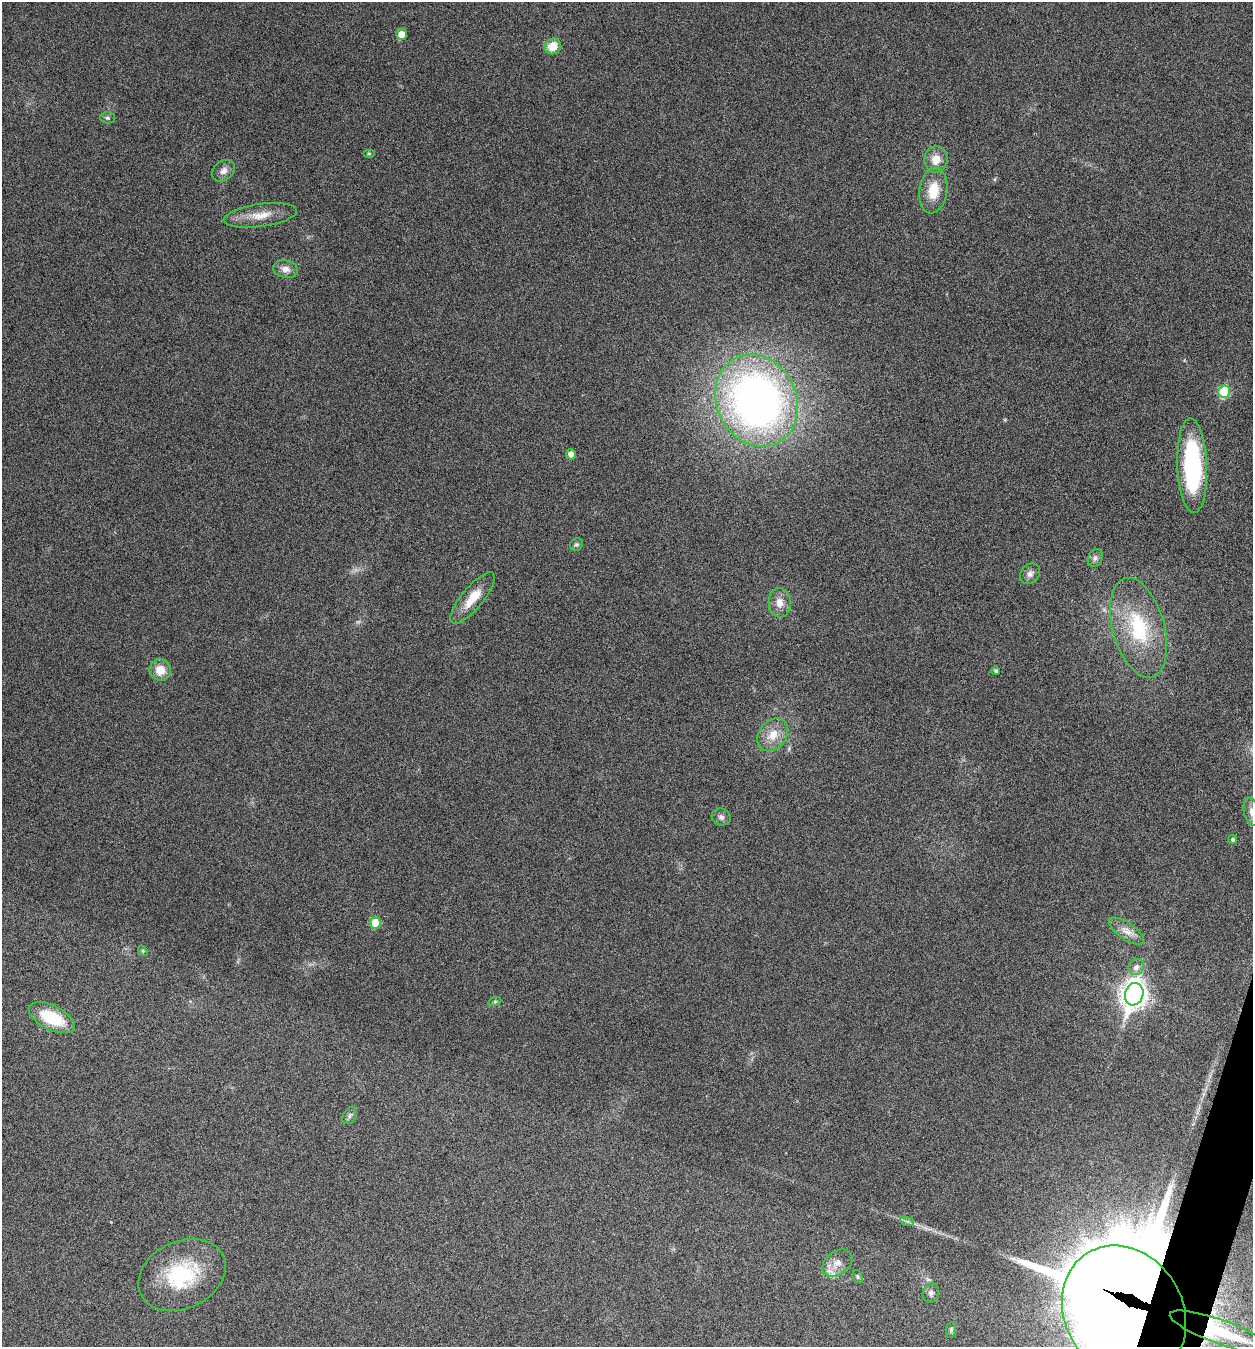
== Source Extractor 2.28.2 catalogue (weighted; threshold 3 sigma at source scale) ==
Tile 6 of 4 x 4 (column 2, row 2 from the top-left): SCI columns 1518-2768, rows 2693-4037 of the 5409 x 5398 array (HDU 1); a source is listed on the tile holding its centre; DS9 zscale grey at full resolution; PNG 1255 x 1349 px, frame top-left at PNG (2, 2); each listed source drawn as its Kron ellipse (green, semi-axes under 4 px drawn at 4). Shown black and unused: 1% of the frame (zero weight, under 5 of 9 exposures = <1% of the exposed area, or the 3 px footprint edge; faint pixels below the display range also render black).
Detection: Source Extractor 2.28.2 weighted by HDU 2 'WHT'; one run over the whole footprint, this tile lists its part. Background 0.136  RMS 0.0052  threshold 0.0214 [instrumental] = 3 sigma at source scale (4.09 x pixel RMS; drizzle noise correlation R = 1.36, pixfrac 0.8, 0.05/0.05 arcsec/px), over >= 5 px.
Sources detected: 43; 1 inside a brighter object's white glare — neither listed nor drawn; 1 inside a brighter listed object's ellipse — not listed separately; the other 41 listed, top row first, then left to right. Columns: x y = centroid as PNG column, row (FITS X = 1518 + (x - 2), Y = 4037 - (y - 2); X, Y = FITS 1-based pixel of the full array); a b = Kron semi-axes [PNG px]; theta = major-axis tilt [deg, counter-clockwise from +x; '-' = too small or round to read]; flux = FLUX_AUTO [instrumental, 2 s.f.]
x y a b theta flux
401 34 5 5 - 4.7
553 46 8 7 - 7.9
108 118 7 5 -2 0.93
369 153 6 4 0 0.51
936 159 13 11 79 6
223 171 12 9 41 2.9
933 190 23 14 82 12
260 215 37 11 8 9
285 269 12 9 -10 3.4
1224 392 6 6 - 23
757 400 47 40 -64 260
571 454 5 5 - 2.7
1192 466 47 15 -88 60
576 545 7 6 - 1
1095 558 9 7 64 1.7
1030 574 11 9 48 2.3
473 598 32 11 50 11
780 603 15 11 -86 4.9
1139 628 51 26 -74 37
160 670 11 10 - 6.9
996 671 4 4 - 1.1
773 735 18 13 50 7.9
1252 812 14 7 -80 3
721 817 10 8 -26 1.8
1233 840 4 4 - 1.1
375 923 6 5 - 12
1126 931 20 8 -34 4.8
143 951 5 4 - 0.6
1136 967 8 7 - 2.6
1134 994 11 9 73 490
495 1001 6 4 19 0.72
52 1018 25 12 -26 22
350 1115 9 6 60 1.3
907 1221 7 4 -18 1.1
837 1263 16 11 35 5.1
182 1275 45 33 26 41
857 1276 6 5 - 0.84
931 1293 9 8 - 2
1124 1313 70 58 -58 4200
951 1330 8 5 81 0.91
1220 1332 53 12 -20 38
Overlapping masked pixels (flux is a lower limit): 2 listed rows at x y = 1124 1313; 1220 1332
Isophote crosses this tile's border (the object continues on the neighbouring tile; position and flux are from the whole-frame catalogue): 2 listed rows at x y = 1252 812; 1124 1313